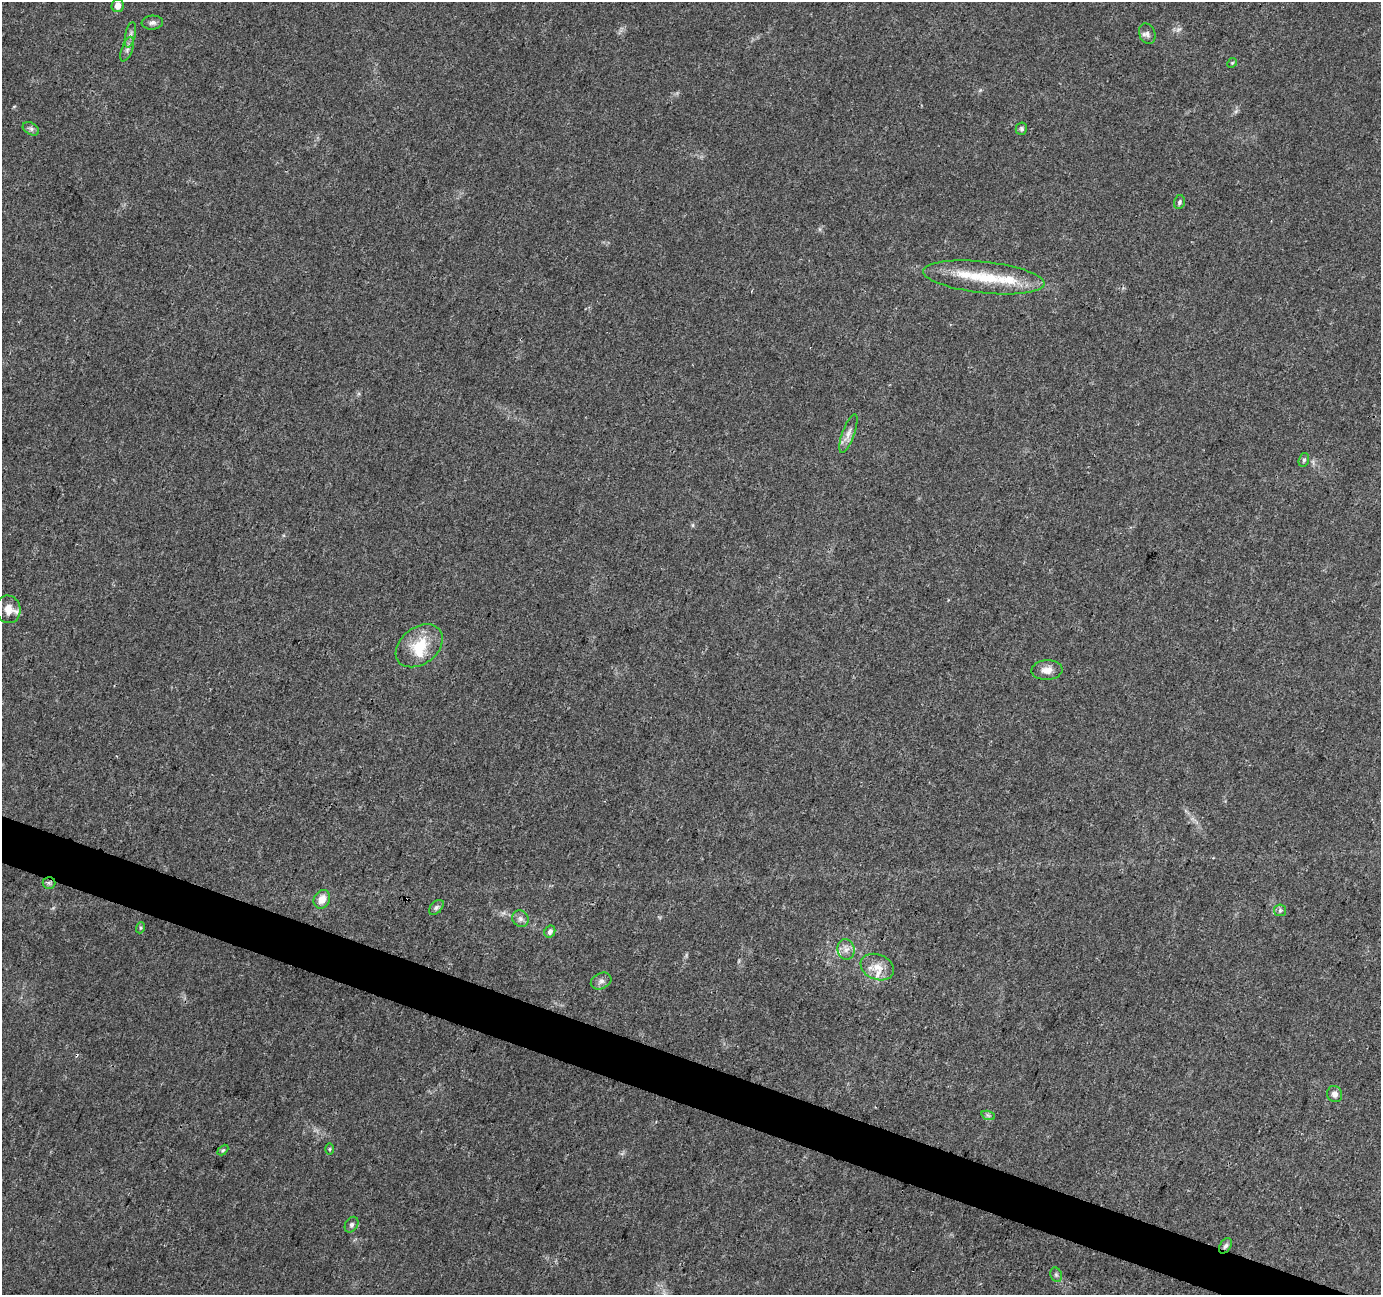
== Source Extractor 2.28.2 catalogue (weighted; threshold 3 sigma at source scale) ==
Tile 6 of 4 x 4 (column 2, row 2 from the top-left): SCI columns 1391-2769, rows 2864-4156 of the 5527 x 5664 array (HDU 1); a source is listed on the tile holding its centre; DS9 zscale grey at full resolution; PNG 1383 x 1297 px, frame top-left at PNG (2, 2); each listed source drawn as its Kron ellipse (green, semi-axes under 4 px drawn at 4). Shown black and unused: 3% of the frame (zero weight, under 3 of 4 exposures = <1% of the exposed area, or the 3 px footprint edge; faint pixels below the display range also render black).
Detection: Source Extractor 2.28.2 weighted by HDU 2 'WHT'; one run over the whole footprint, this tile lists its part. Background 0.022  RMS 0.0036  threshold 0.016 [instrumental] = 3 sigma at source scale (4.5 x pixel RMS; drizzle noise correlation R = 1.50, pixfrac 1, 0.0396/0.0396 arcsec/px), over >= 5 px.
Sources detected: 40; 2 cosmic-ray / hot-pixel residue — neither listed nor drawn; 6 inside a brighter listed object's ellipse — not listed separately; the other 32 listed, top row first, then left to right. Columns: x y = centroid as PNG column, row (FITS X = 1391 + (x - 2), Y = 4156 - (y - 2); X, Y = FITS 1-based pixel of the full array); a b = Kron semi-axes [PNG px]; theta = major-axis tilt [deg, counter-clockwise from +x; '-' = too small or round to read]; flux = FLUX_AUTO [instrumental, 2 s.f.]
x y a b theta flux
118 6 6 6 - 2.6
152 23 10 7 3 1.3
1147 34 11 8 -68 1.5
130 35 13 5 78 1.5
127 49 13 5 70 1.4
1232 63 5 4 - 0.43
31 129 9 5 -30 0.93
1021 129 6 5 - 0.69
1179 202 7 5 79 0.76
984 277 61 15 -6 17
848 433 20 6 70 2.5
1304 460 7 5 73 0.75
8 609 14 12 -77 4.2
419 646 26 18 38 11
1047 670 15 10 3 2.9
49 883 6 6 - 0.77
322 899 10 7 61 3.8
436 907 9 5 45 0.87
1280 910 6 6 - 0.73
520 919 9 8 - 1.6
140 928 5 3 - 0.46
550 932 6 5 - 1.4
846 949 10 8 -79 2.2
877 967 17 12 -22 4.7
601 981 11 7 27 1.5
1335 1094 8 7 - 1.8
988 1115 7 4 -19 0.69
330 1149 6 4 89 0.44
223 1150 6 4 44 0.46
351 1225 8 6 59 0.93
1225 1246 8 5 57 1.1
1056 1275 7 5 -69 0.73
Overlapping masked pixels (flux is a lower limit): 2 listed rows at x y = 49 883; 1225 1246